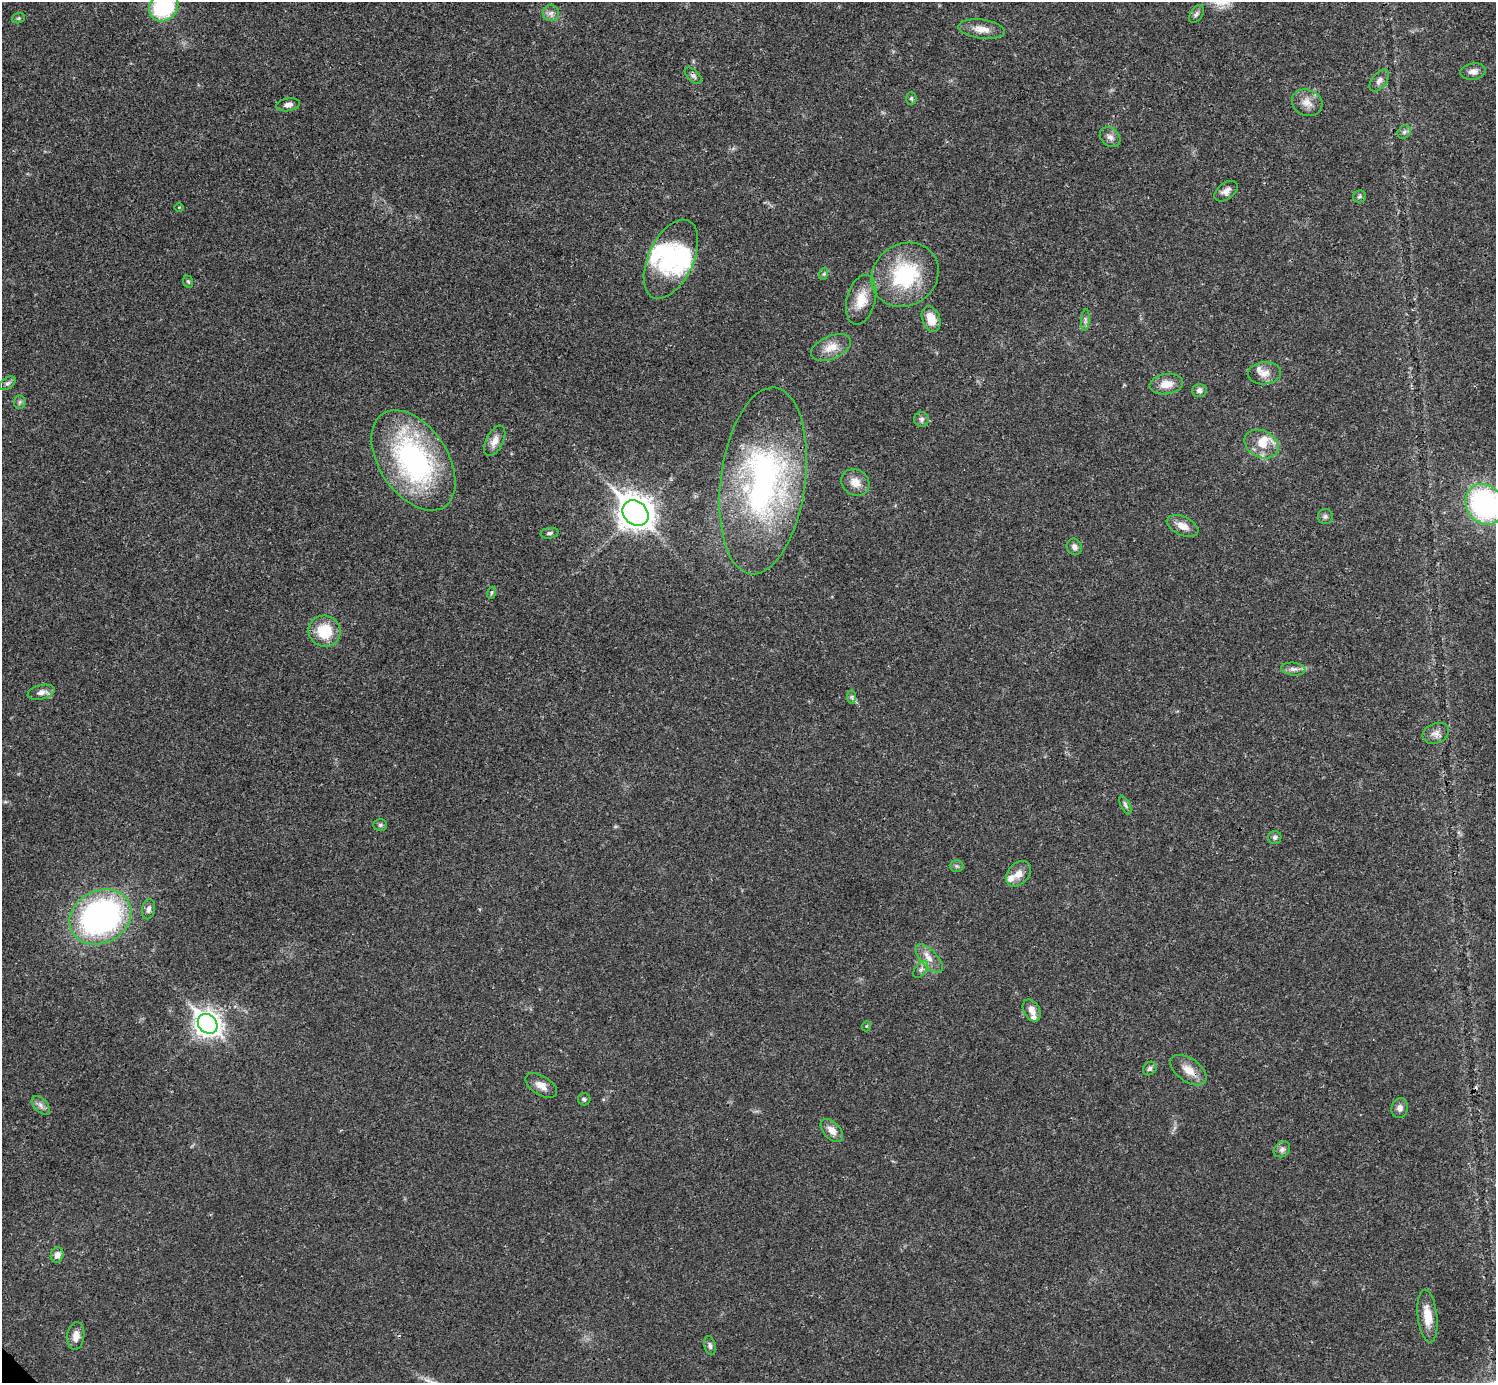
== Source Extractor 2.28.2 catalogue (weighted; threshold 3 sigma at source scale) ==
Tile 10 of 4 x 4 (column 2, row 3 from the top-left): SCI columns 1495-2988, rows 1540-2920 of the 5984 x 5984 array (HDU 1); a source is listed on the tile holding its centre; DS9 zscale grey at full resolution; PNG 1498 x 1385 px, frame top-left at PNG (2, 2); each listed source drawn as its Kron ellipse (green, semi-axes under 4 px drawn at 4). Shown black and unused: <1% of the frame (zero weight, under 3 of 4 exposures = <1% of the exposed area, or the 3 px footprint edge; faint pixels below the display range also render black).
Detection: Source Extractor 2.28.2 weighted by HDU 2 'WHT'; one run over the whole footprint, this tile lists its part. Background 0.021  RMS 0.0022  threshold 0.00997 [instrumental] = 3 sigma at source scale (4.5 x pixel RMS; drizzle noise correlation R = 1.50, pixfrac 1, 0.05/0.05 arcsec/px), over >= 5 px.
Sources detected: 79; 2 inside a brighter object's white glare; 1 cosmic-ray / hot-pixel residue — neither listed nor drawn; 5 inside a brighter listed object's ellipse — not listed separately; the other 71 listed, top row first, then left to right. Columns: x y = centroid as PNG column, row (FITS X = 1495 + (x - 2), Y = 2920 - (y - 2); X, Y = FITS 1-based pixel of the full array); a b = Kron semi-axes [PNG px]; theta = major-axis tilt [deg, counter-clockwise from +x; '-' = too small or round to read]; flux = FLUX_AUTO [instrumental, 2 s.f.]
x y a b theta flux
164 7 16 13 46 20
551 13 8 8 - 0.98
1196 14 10 6 60 0.6
18 18 6 5 - 0.36
982 29 23 9 -7 2.4
1473 71 13 8 7 1.3
693 76 10 5 -42 0.61
1379 80 13 7 52 1
911 98 7 5 89 0.38
1307 103 15 13 -24 2.3
288 105 12 6 9 0.98
1404 132 7 6 - 0.58
1110 137 11 9 -40 1.2
1226 191 13 8 37 1.2
1359 196 6 6 - 0.43
179 207 4 3 - 0.16
671 259 42 22 65 16
823 274 6 4 70 0.36
905 275 35 31 35 18
188 282 6 4 -67 0.3
861 300 25 14 76 4.3
931 319 13 9 -70 3.1
1085 320 11 4 86 0.6
831 347 21 11 23 2.9
1264 373 16 11 4 2.1
7 383 9 5 35 0.6
1166 384 17 10 8 2.6
1199 390 7 6 - 0.92
20 402 6 6 - 0.47
922 419 7 7 - 0.69
495 441 16 8 63 1.8
1261 444 18 13 -25 3.8
413 460 56 34 -56 46
763 481 94 42 82 61
855 482 15 12 -36 2.5
1485 504 21 18 -57 43
635 513 14 11 -43 330
1325 516 7 7 - 0.61
1182 526 17 9 -25 2.1
550 533 9 5 8 0.5
1074 547 8 7 - 0.91
491 593 6 4 71 0.32
325 631 16 15 - 7.6
1293 669 12 6 -5 1
41 692 14 7 12 1.3
852 697 7 4 -89 0.44
1436 733 13 10 21 1.4
1125 805 10 4 -63 0.53
380 825 7 5 1 0.45
1275 837 6 6 - 0.59
956 866 7 5 -1 0.43
1018 874 15 10 46 2.1
148 909 10 6 80 0.85
100 917 32 26 27 71
929 958 17 8 -47 2.1
921 970 9 5 51 0.75
1032 1010 12 8 -61 1.7
208 1024 11 9 -43 190
867 1026 5 3 - 0.18
1150 1069 7 6 - 0.59
1189 1070 20 11 -35 2.8
541 1085 18 9 -32 1.9
584 1099 6 6 - 0.46
41 1105 11 6 -46 0.95
1400 1108 10 8 74 1.1
832 1130 13 8 -47 1.9
1282 1149 9 7 40 0.78
57 1255 7 6 - 1.3
1427 1316 26 9 -83 3.9
76 1336 14 8 82 1.8
710 1345 10 5 -77 0.65
Isophote crosses this tile's border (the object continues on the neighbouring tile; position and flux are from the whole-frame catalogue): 2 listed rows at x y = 164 7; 1485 504